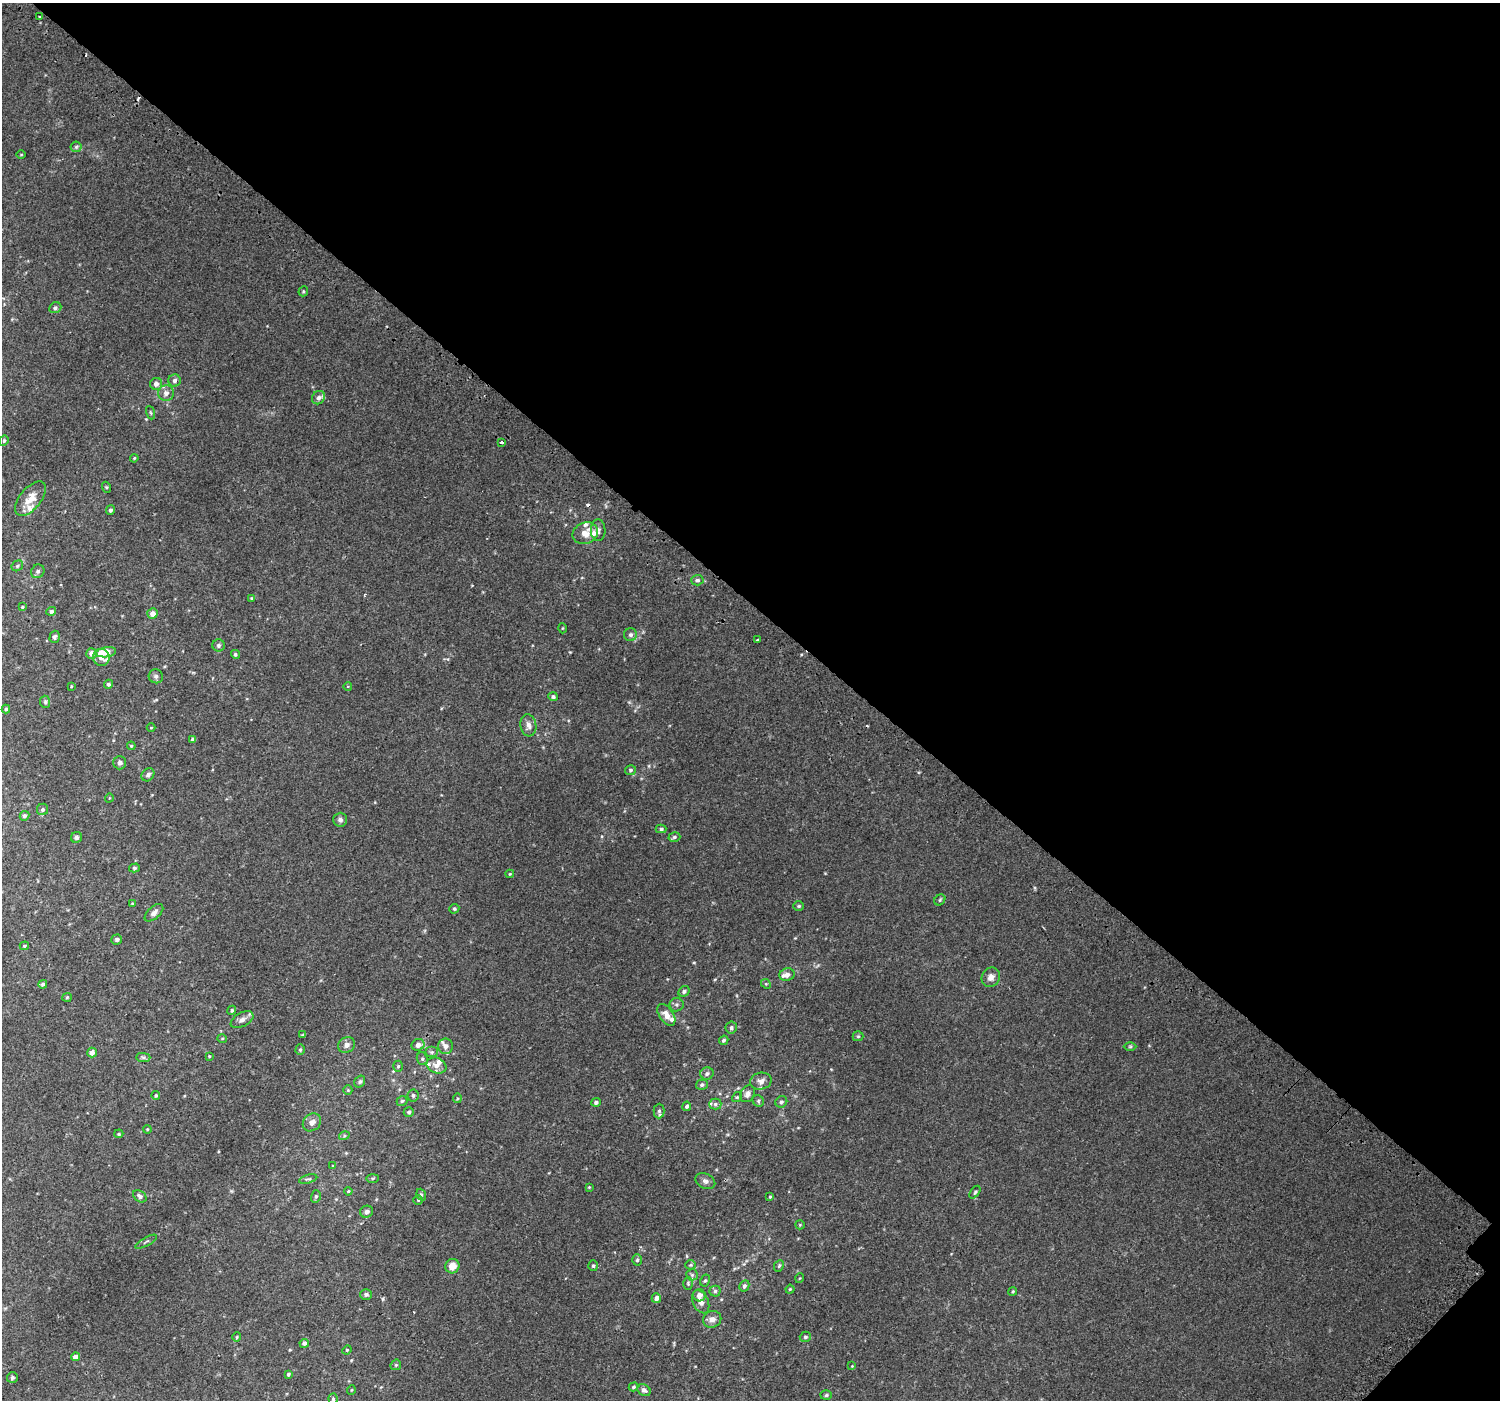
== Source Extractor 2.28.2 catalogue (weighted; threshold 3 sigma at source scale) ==
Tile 8 of 4 x 4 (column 4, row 2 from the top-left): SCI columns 4543-6040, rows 3094-4491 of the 6103 x 6117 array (HDU 1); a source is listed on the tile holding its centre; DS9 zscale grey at full resolution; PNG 1502 x 1402 px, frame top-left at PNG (2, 3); each listed source drawn as its Kron ellipse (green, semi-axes under 4 px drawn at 4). Shown black and unused: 44% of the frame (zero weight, under 2 of 3 exposures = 3% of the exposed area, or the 3 px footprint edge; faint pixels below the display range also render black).
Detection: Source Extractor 2.28.2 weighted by HDU 2 'WHT'; one run over the whole footprint, this tile lists its part. Background 0.017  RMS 0.0079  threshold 0.0354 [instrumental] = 3 sigma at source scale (4.5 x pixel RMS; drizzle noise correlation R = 1.50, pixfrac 1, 0.0396/0.0396 arcsec/px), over >= 5 px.
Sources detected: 176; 4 cosmic-ray / hot-pixel residue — neither listed nor drawn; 12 inside a brighter listed object's ellipse — not listed separately; the other 160 listed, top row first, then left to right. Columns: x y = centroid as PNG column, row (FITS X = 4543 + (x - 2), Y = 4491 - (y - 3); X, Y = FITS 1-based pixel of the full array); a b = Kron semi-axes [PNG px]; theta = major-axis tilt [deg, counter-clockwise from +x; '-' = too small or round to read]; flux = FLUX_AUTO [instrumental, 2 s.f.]
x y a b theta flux
40 16 3 2 - 0.98
76 147 5 5 - 1.1
21 154 5 3 - 0.55
303 291 5 4 - 0.77
55 308 6 5 - 1.5
175 380 6 6 - 2
156 384 6 6 - 3.2
166 393 8 7 - 3.4
318 398 7 6 - 2
151 413 7 3 -71 0.8
4 441 5 4 - 0.96
501 442 3 3 - 3.8
134 458 4 3 - 0.71
106 487 5 3 - 0.71
30 499 20 10 51 8.6
111 510 4 4 - 1.6
598 530 11 7 -89 2.4
585 533 13 10 24 8.2
17 566 6 5 - 1.2
38 571 7 6 - 1.5
697 580 6 5 - 1.4
251 598 4 3 - 0.65
22 607 3 3 - 0.68
51 611 5 4 - 1.5
152 614 5 5 - 4.4
562 628 5 3 - 0.59
630 635 6 6 - 2.1
55 637 6 5 - 1.4
757 640 3 3 - 2.2
218 645 6 6 - 1.6
106 652 10 5 8 11
92 653 5 5 - 4.7
235 654 4 4 - 1.2
101 658 8 8 - 3.9
156 676 7 7 - 1.7
108 684 4 4 - 1.5
71 686 3 3 - 0.58
348 686 4 3 - 0.56
553 697 5 4 - 1.4
45 702 6 5 - 1.2
6 709 4 4 - 0.96
528 725 11 8 -82 3.9
151 728 4 3 - 0.51
193 739 4 4 - 1.7
131 746 4 4 - 0.67
120 763 6 6 - 2.2
630 770 5 5 - 1.3
148 775 7 5 46 2.1
109 798 4 3 - 0.5
43 809 6 5 - 1.5
24 816 5 4 - 1.1
340 820 7 7 - 2.1
661 829 5 4 - 1.2
76 837 6 5 - 1.5
674 837 6 4 16 1.4
134 868 5 4 - 1.1
510 874 4 4 - 0.59
940 900 6 5 - 0.99
132 904 4 3 - 0.66
799 906 5 4 - 0.95
454 909 5 4 - 1.1
154 913 11 6 42 2.8
117 939 5 5 - 1.4
24 946 4 3 - 0.82
787 975 7 6 - 3.5
991 977 10 9 - 3.8
43 984 4 4 - 1.3
766 984 5 4 - 0.8
684 991 6 5 - 1.4
67 997 5 4 - 0.82
676 1005 7 7 - 1.6
232 1010 5 4 - 1.1
666 1015 12 7 -56 5.6
242 1020 12 7 27 3.4
731 1028 6 5 - 1.5
303 1035 4 3 - 0.84
858 1036 5 5 - 0.88
222 1038 5 3 - 0.56
724 1040 5 4 - 1.4
347 1045 9 7 31 3
418 1045 6 5 - 3.5
446 1046 8 7 - 2.9
1130 1046 6 4 0 0.95
300 1050 5 4 - 0.86
92 1052 5 4 - 4.1
432 1052 6 5 - 1.5
209 1056 3 3 - 0.53
143 1057 7 4 -1 1.3
422 1059 6 5 - 1.3
398 1066 5 5 - 1.1
436 1066 10 7 -21 3.9
707 1074 6 6 - 1.7
360 1081 6 5 - 1.2
761 1081 11 8 11 3.7
702 1085 6 5 - 1.6
348 1090 4 4 - 0.7
747 1094 9 7 58 3.3
413 1095 6 5 - 1.4
156 1096 4 4 - 0.86
737 1097 5 4 - 0.92
457 1098 4 3 - 0.72
402 1101 5 5 - 1.1
758 1101 6 5 - 1.2
596 1102 4 4 - 1.5
781 1102 6 5 - 1.6
715 1104 6 5 - 1.6
687 1106 4 4 - 1.5
659 1111 7 5 90 1.7
409 1112 5 5 - 1.4
312 1122 10 8 42 3.6
147 1129 4 3 - 0.54
119 1134 4 3 - 0.75
344 1136 5 3 - 0.84
333 1166 4 3 - 0.55
372 1178 6 3 1 0.77
308 1179 9 4 15 1.2
705 1181 10 7 -26 2.6
589 1187 4 4 - 0.6
348 1191 4 3 - 0.64
975 1192 7 3 54 1
421 1195 6 4 -69 0.94
140 1196 7 5 -36 2.2
316 1196 6 5 - 1.2
770 1197 4 3 - 0.69
418 1200 4 4 - 0.8
367 1212 6 6 - 2.2
800 1225 5 4 - 0.74
146 1242 12 2 28 1
637 1260 5 5 - 1.3
691 1265 5 4 - 0.86
452 1266 7 7 - 7
593 1266 5 4 - 1.1
779 1266 6 4 66 1.2
692 1275 6 5 - 1.3
800 1278 5 3 - 0.53
705 1280 6 4 61 1.1
688 1283 6 5 - 1.1
744 1286 6 5 - 1.8
790 1289 4 4 - 0.85
715 1291 5 5 - 1.4
1013 1291 4 3 - 0.67
366 1294 6 5 - 1.9
699 1295 6 6 - 4.6
656 1298 5 4 - 3.9
701 1302 12 7 -65 4.5
712 1319 9 8 - 4.1
237 1337 5 4 - 0.71
805 1337 6 5 - 1.2
304 1343 5 4 - 1.9
347 1350 5 4 - 0.69
75 1357 4 4 - 4
396 1365 6 5 - 0.91
852 1366 4 4 - 0.47
288 1374 4 4 - 1.2
12 1378 5 5 - 1.3
634 1387 5 4 - 1.2
351 1390 5 3 - 0.54
644 1390 7 5 -36 2.4
826 1395 6 5 - 1.1
333 1399 5 4 - 0.85